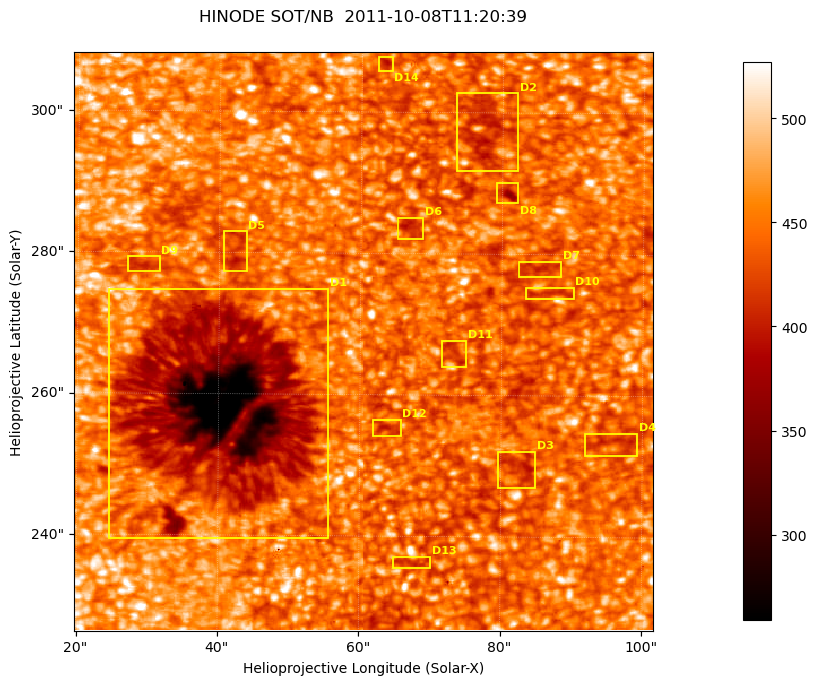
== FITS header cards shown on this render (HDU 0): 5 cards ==
TELESCOP= 'HINODE'
INSTRUME= 'SOT/NB'
DATE_OBS= '2011-10-08T11:20:39.723'
CTYPE1  = 'Solar-X'
CTYPE2  = 'Solar-Y'

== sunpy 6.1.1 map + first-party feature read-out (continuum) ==
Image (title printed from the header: HINODE SOT/NB  2011-10-08T11:20:39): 512 x 512 px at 0.16 arcsec/px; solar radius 960 arcsec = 6000 px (partial field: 0.2% of the solar disc is inside the frame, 100% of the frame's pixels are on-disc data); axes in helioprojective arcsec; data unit not stated in the header (colour bar unlabelled)
Orientation: roll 0.412 deg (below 1 deg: not rotated)
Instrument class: CONTINUUM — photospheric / low-chromospheric filtergram (TF Fe I 5576): granulation and sunspots, dark-feature search
Dark features (sunspots / pores): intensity divided by the frame's on-disc median (partial field: no limb-darkening profile); reference = the frame's on-disc median (the 8%-of-disc-diameter window exceeds this field); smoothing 3 px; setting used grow <= 0.94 with closing radius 1 px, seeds <= 0.88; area >= 65 px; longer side >= 6 px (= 0.96 arcsec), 3 px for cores <= 0.7; partial field; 14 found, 14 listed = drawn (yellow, D1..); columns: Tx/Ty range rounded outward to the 1 arcsec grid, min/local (2 s.f., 1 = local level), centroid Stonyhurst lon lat
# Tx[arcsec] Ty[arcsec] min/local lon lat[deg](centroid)
D1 24..56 239..275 0.53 +3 +22
D2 73..83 291..303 0.87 +5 +24
D3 79..85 247..253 0.88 +5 +21
D4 91..100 251..255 0.89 +6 +22
D5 40..44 277..283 0.88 +3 +23
D6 65..69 282..286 0.88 +4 +23
D7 82..89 276..279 0.9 +5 +23
D8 79..83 287..291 0.81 +5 +24
D9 27..32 277..280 0.9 +2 +23
D10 83..91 273..276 0.9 +6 +23
D11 71..75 264..268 0.89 +5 +22
D12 62..66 254..257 0.89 +4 +22
D13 64..70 235..238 0.9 +4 +21
D14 62..65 305..308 0.88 +4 +25